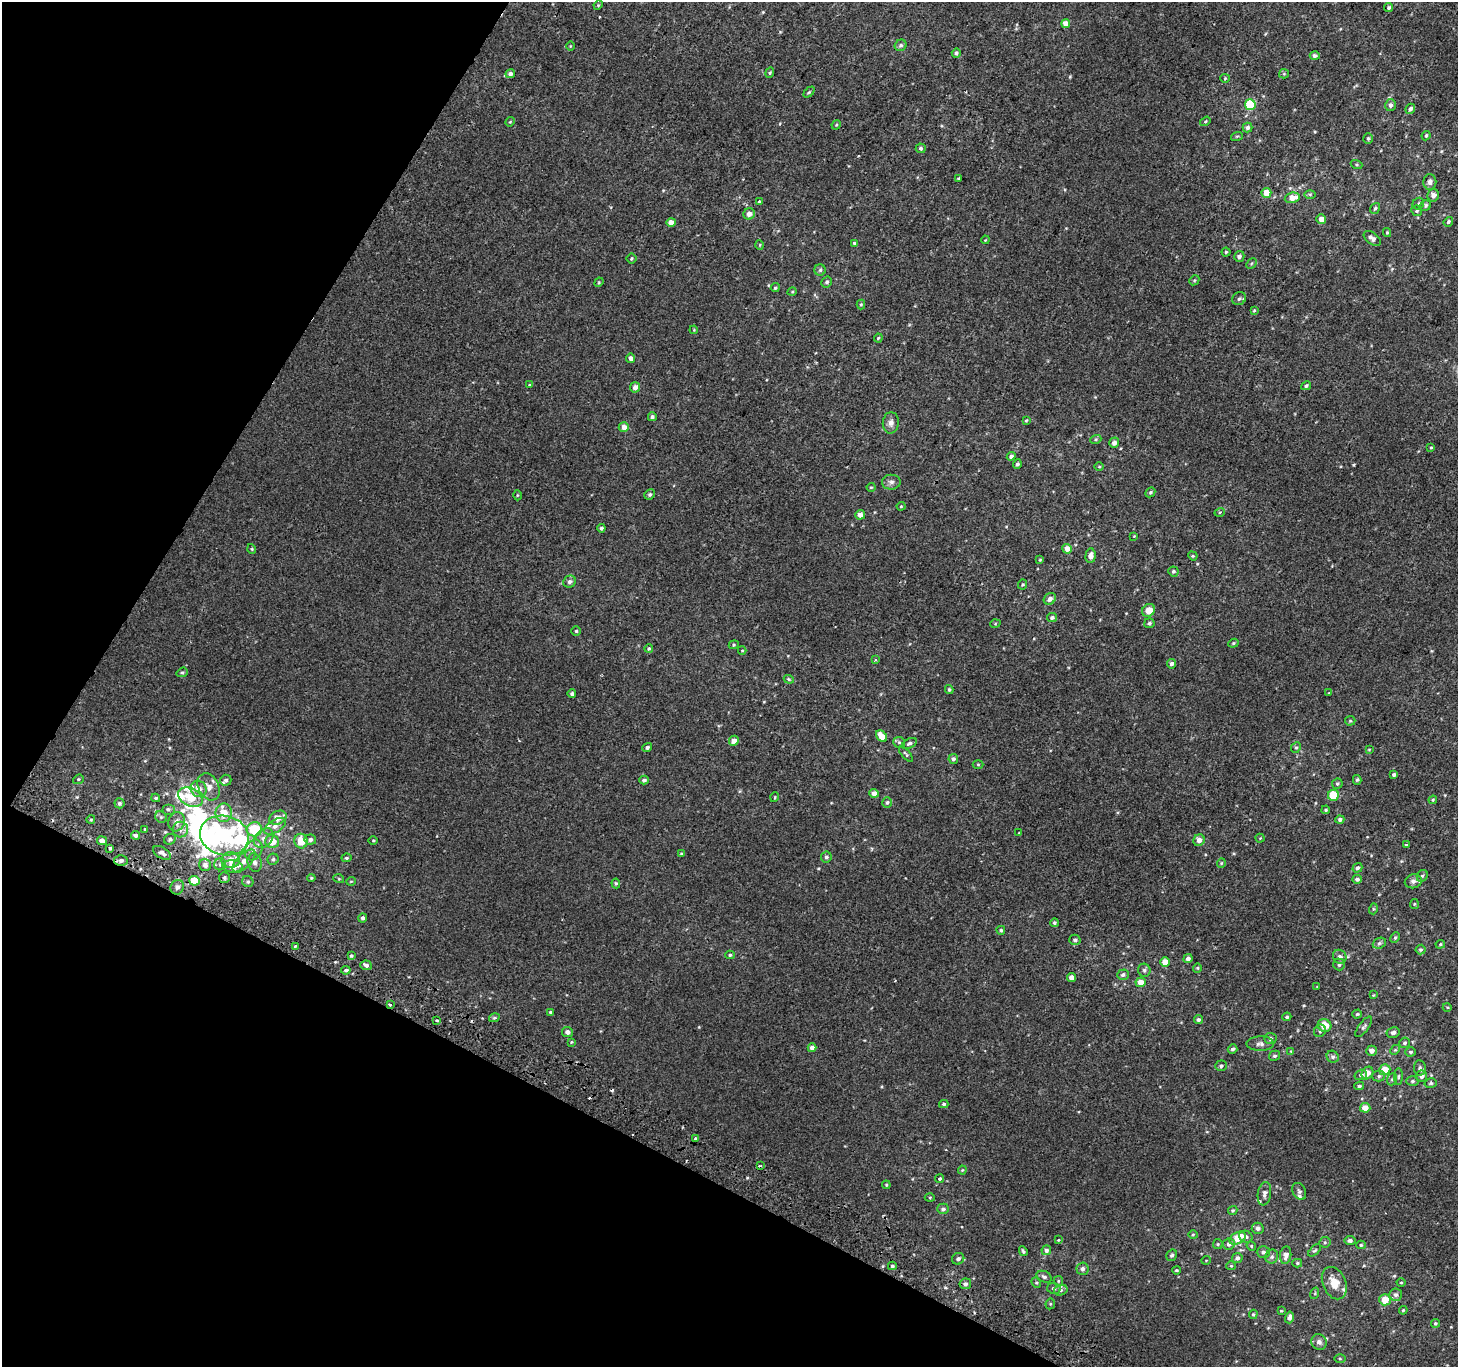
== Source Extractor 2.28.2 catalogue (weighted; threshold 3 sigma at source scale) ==
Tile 9 of 4 x 4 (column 1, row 3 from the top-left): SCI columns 30-1485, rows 1662-3026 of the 5875 x 5986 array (HDU 1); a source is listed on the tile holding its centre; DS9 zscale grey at full resolution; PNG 1460 x 1369 px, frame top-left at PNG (2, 2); each listed source drawn as its Kron ellipse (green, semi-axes under 4 px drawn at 4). Shown black and unused: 26% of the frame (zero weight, under 2 of 3 exposures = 2% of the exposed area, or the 3 px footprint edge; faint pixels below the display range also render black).
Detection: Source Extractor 2.28.2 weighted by HDU 2 'WHT'; one run over the whole footprint, this tile lists its part. Background 2.20e-04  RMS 0.0035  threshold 0.0159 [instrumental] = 3 sigma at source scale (4.5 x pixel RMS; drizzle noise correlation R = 1.50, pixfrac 1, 0.0396/0.0396 arcsec/px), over >= 5 px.
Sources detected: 331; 8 inside a brighter object's white glare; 4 cosmic-ray / hot-pixel residue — neither listed nor drawn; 12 inside a brighter listed object's ellipse — not listed separately; the other 307 listed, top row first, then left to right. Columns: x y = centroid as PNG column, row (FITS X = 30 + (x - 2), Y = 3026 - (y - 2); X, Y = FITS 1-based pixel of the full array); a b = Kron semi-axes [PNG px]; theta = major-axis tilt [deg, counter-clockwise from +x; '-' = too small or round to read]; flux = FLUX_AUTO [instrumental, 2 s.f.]
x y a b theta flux
598 5 4 4 - 0.34
1389 8 4 4 - 0.62
1066 24 4 4 - 2.7
901 45 6 5 - 0.79
570 46 5 3 - 0.27
956 53 5 4 - 0.68
1315 56 5 4 - 1
770 73 5 4 - 0.43
510 74 5 4 - 1.3
1284 74 5 4 - 0.38
1225 78 4 4 - 0.35
809 92 6 4 44 0.51
1250 105 5 5 - 15
1390 105 6 5 - 1.1
1410 109 5 4 - 0.91
1205 121 6 4 36 0.44
510 122 5 4 - 0.34
836 125 5 4 - 0.39
1247 128 5 5 - 0.94
1237 136 6 3 18 0.41
1426 136 5 3 - 0.41
1368 138 5 5 - 0.64
921 148 5 5 - 0.71
1356 165 6 3 -19 0.37
958 178 4 2 - 0.31
1430 182 8 6 89 1.3
1266 193 5 5 - 4.5
1310 194 6 4 -1 0.45
1433 195 6 6 - 1.6
1292 198 7 5 11 3.6
759 202 3 3 - 1.5
1418 204 6 5 - 0.66
1426 205 6 5 - 0.73
1375 208 6 4 54 0.55
1417 211 5 5 - 0.6
749 214 6 5 - 1.7
1321 219 5 4 - 2.4
671 222 4 4 - 3.1
1448 222 5 4 - 0.65
1387 232 4 4 - 0.44
1372 238 10 5 -38 1.6
985 240 4 3 - 0.25
854 243 4 4 - 0.37
760 245 5 3 - 0.27
1226 252 4 4 - 0.5
1239 256 5 5 - 1.1
631 258 5 5 - 0.51
1251 263 6 4 45 0.45
820 270 6 5 - 0.66
1194 280 5 4 - 0.41
599 282 5 4 - 0.35
827 282 5 5 - 0.68
775 288 5 4 - 0.56
792 292 5 3 - 0.31
1239 299 7 6 - 0.85
861 304 5 4 - 0.4
1254 310 4 3 - 0.35
694 330 4 3 - 0.31
878 338 4 3 - 0.36
631 358 5 4 - 1.6
529 385 4 4 - 0.3
1306 386 5 4 - 0.65
635 387 5 5 - 1.7
652 417 4 4 - 0.84
1026 420 4 3 - 0.36
891 423 11 8 85 1.8
624 427 5 5 - 2.2
1096 439 5 3 - 0.4
1114 443 5 5 - 1.3
1431 447 4 2 - 0.29
1011 456 4 4 - 1.1
1017 464 4 4 - 0.76
1099 467 5 3 - 0.35
891 482 9 7 2 1.3
871 487 4 4 - 0.38
1150 492 5 4 - 0.5
650 494 5 5 - 0.72
517 495 5 3 - 0.33
901 506 4 4 - 0.34
1220 512 5 3 - 0.41
860 515 5 4 - 1.9
601 528 4 4 - 0.67
1134 536 3 3 - 0.26
252 549 5 3 - 0.32
1067 549 5 4 - 2.5
1091 556 7 5 84 1.9
1193 556 5 4 - 0.34
1040 560 4 3 - 0.3
1173 571 5 5 - 0.61
570 582 6 5 - 0.93
1023 585 5 4 - 0.45
1050 599 6 5 - 1.6
1149 610 7 6 - 4.1
1052 618 5 4 - 0.8
1149 623 5 5 - 0.72
995 624 5 3 - 0.31
576 631 4 4 - 0.49
1233 643 5 4 - 0.46
734 645 5 4 - 0.45
649 648 4 4 - 0.58
742 650 4 4 - 0.34
875 660 3 3 - 0.36
1171 664 5 4 - 1.1
182 672 6 4 19 0.48
789 679 5 4 - 0.47
949 689 4 3 - 0.49
1329 693 4 3 - 0.26
572 694 4 4 - 0.8
1350 721 5 5 - 0.42
882 736 6 4 -50 4.6
734 741 5 4 - 2.3
899 742 6 5 - 0.54
909 743 8 5 28 0.87
647 748 5 4 - 0.79
1296 748 5 4 - 0.56
1369 749 4 3 - 0.26
906 754 9 3 -50 0.55
953 759 5 4 - 0.92
978 764 5 3 - 0.34
1394 775 4 3 - 0.67
78 779 5 4 - 0.47
226 780 6 5 - 0.78
644 780 5 4 - 0.76
1357 780 5 4 - 0.52
1337 784 5 5 - 0.54
209 787 14 10 -62 3
199 789 8 7 - 3
874 793 4 4 - 2.3
1333 795 5 5 - 9.6
190 797 13 8 -27 6.6
775 797 5 3 - 0.29
156 798 4 3 - 0.53
1433 800 4 3 - 0.33
887 802 5 5 - 0.67
119 803 5 5 - 0.67
168 809 6 5 - 0.72
1326 810 4 3 - 0.46
224 813 9 8 - 5
161 817 6 5 - 0.67
278 818 9 6 25 3.7
91 819 4 3 - 0.3
1340 819 4 4 - 0.92
177 822 10 8 72 1.9
275 826 12 6 32 1.8
145 829 3 3 - 0.39
254 829 7 7 - 13
180 830 8 8 - 1.5
1019 833 3 3 - 0.25
135 835 4 4 - 0.97
224 835 25 19 -13 46
264 838 11 8 47 2.1
1260 838 4 4 - 0.31
170 839 6 5 - 0.71
310 839 6 5 - 1.1
373 840 4 3 - 0.31
1199 840 6 5 - 1.8
102 841 5 4 - 2
301 841 7 6 - 5.5
272 842 7 6 - 4.4
1406 845 3 2 - 0.37
110 848 3 3 - 0.93
253 850 11 8 61 2.2
162 853 10 5 -31 1.5
681 854 4 4 - 0.48
826 857 5 5 - 0.8
346 858 5 4 - 0.56
273 859 5 5 - 0.7
231 860 9 8 - 3.6
121 861 6 5 - 0.96
244 861 14 7 45 2.8
255 863 9 7 -77 1.3
1221 863 5 4 - 0.39
220 864 6 6 - 0.76
205 865 6 6 - 1.4
232 866 10 6 -3 3.8
1357 868 5 4 - 0.85
1422 876 6 5 - 0.64
224 878 5 5 - 0.69
311 878 4 4 - 0.4
339 879 5 3 - 0.34
1357 879 5 4 - 0.81
194 881 5 5 - 8.3
351 881 5 3 - 0.27
1413 881 8 7 - 1.3
248 882 6 5 - 0.65
616 883 5 4 - 0.5
177 887 7 6 - 1.1
1414 904 5 4 - 0.43
1373 909 5 3 - 0.46
363 918 4 4 - 0.82
1054 923 4 4 - 0.58
1001 930 4 4 - 0.54
1395 938 5 4 - 0.54
1075 940 6 5 - 0.68
1379 943 7 5 22 0.78
1440 944 5 4 - 0.42
295 946 3 3 - 0.61
1421 950 5 5 - 0.61
730 955 4 4 - 0.55
351 956 4 4 - 0.41
1340 957 7 6 - 1.2
1188 959 5 4 - 1.1
1165 962 5 4 - 3.7
1339 964 6 6 - 0.91
366 965 6 5 - 1.2
1197 968 4 4 - 0.39
346 970 4 3 - 0.66
1144 970 7 6 - 0.83
1123 975 6 5 - 0.95
1072 978 4 4 - 1.6
1141 982 5 5 - 3.5
1317 986 4 2 - 0.22
1373 995 4 3 - 0.25
390 1005 3 2 - 0.33
1447 1007 4 3 - 0.29
550 1012 4 3 - 0.42
1357 1014 4 4 - 0.39
1287 1017 4 4 - 0.54
494 1018 5 3 - 0.47
1198 1019 5 4 - 0.75
437 1020 3 3 - 0.37
1324 1025 7 6 - 4.7
1364 1027 12 5 53 0.87
1320 1031 6 6 - 0.86
567 1032 5 5 - 1.5
1393 1033 6 5 - 1
1270 1039 6 5 - 1.1
571 1042 4 3 - 0.3
1404 1043 5 5 - 0.74
1260 1044 13 7 1 1.6
812 1048 4 4 - 1.3
1232 1049 5 4 - 0.78
1395 1050 5 4 - 0.42
1291 1051 4 3 - 0.24
1371 1051 5 5 - 1.9
1410 1052 5 4 - 0.67
1274 1056 5 5 - 0.71
1333 1057 6 5 - 0.78
1221 1066 6 5 - 0.75
1420 1068 7 6 - 0.86
1385 1070 5 5 - 4.6
1367 1073 7 5 54 2.8
1361 1075 6 5 - 0.85
1379 1076 6 5 - 0.73
1421 1076 6 5 - 1.5
1398 1077 8 4 89 0.61
1392 1079 6 5 - 0.71
1412 1081 6 5 - 0.66
1431 1083 6 4 14 0.56
1359 1086 5 3 - 0.64
944 1104 4 4 - 0.59
1365 1108 5 4 - 3.2
695 1138 3 3 - 1.6
760 1166 4 2 - 0.52
962 1170 4 4 - 0.35
939 1179 4 4 - 0.74
886 1185 4 4 - 0.38
1299 1191 9 6 -64 0.89
1264 1194 12 6 81 1.3
930 1197 5 3 - 0.36
943 1209 6 5 - 0.88
1233 1210 5 4 - 0.54
1258 1228 6 5 - 1.3
1193 1235 4 4 - 0.39
1246 1237 7 5 -27 0.93
1238 1238 8 5 30 6.1
1058 1240 4 4 - 0.28
1350 1241 5 4 - 0.97
1325 1242 6 5 - 0.58
1218 1244 5 4 - 0.45
1229 1244 6 5 - 1.1
1361 1245 5 4 - 0.43
1251 1246 5 4 - 0.44
1046 1250 5 4 - 1.1
1315 1250 8 4 43 0.53
1023 1251 5 3 - 0.58
1263 1252 6 6 - 1
1172 1255 6 5 - 0.69
1286 1255 9 5 83 2.2
1272 1257 7 6 - 0.96
1237 1258 5 5 - 1.1
958 1259 6 5 - 1
1206 1260 4 3 - 0.26
1297 1263 5 4 - 0.5
892 1266 4 3 - 0.56
1231 1266 5 4 - 0.36
1082 1269 6 6 - 1.2
1176 1270 4 3 - 0.4
1044 1277 8 5 -24 0.92
1058 1281 5 4 - 0.41
1401 1282 4 3 - 0.28
1036 1283 5 4 - 0.47
1334 1283 17 11 -66 5.1
965 1284 6 5 - 1
1054 1288 6 5 - 0.87
1061 1290 7 5 15 0.74
1315 1293 6 3 72 0.34
1396 1295 6 6 - 1.1
1385 1300 5 5 - 5.1
1050 1304 5 5 - 0.46
1403 1310 4 3 - 0.35
1281 1311 3 3 - 0.3
1253 1314 4 4 - 0.45
1289 1317 6 4 75 1.4
1435 1323 4 4 - 0.55
1319 1342 8 7 - 1.5
1340 1359 5 4 - 0.43
Overlapping masked pixels (flux is a lower limit): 2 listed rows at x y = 121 861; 390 1005